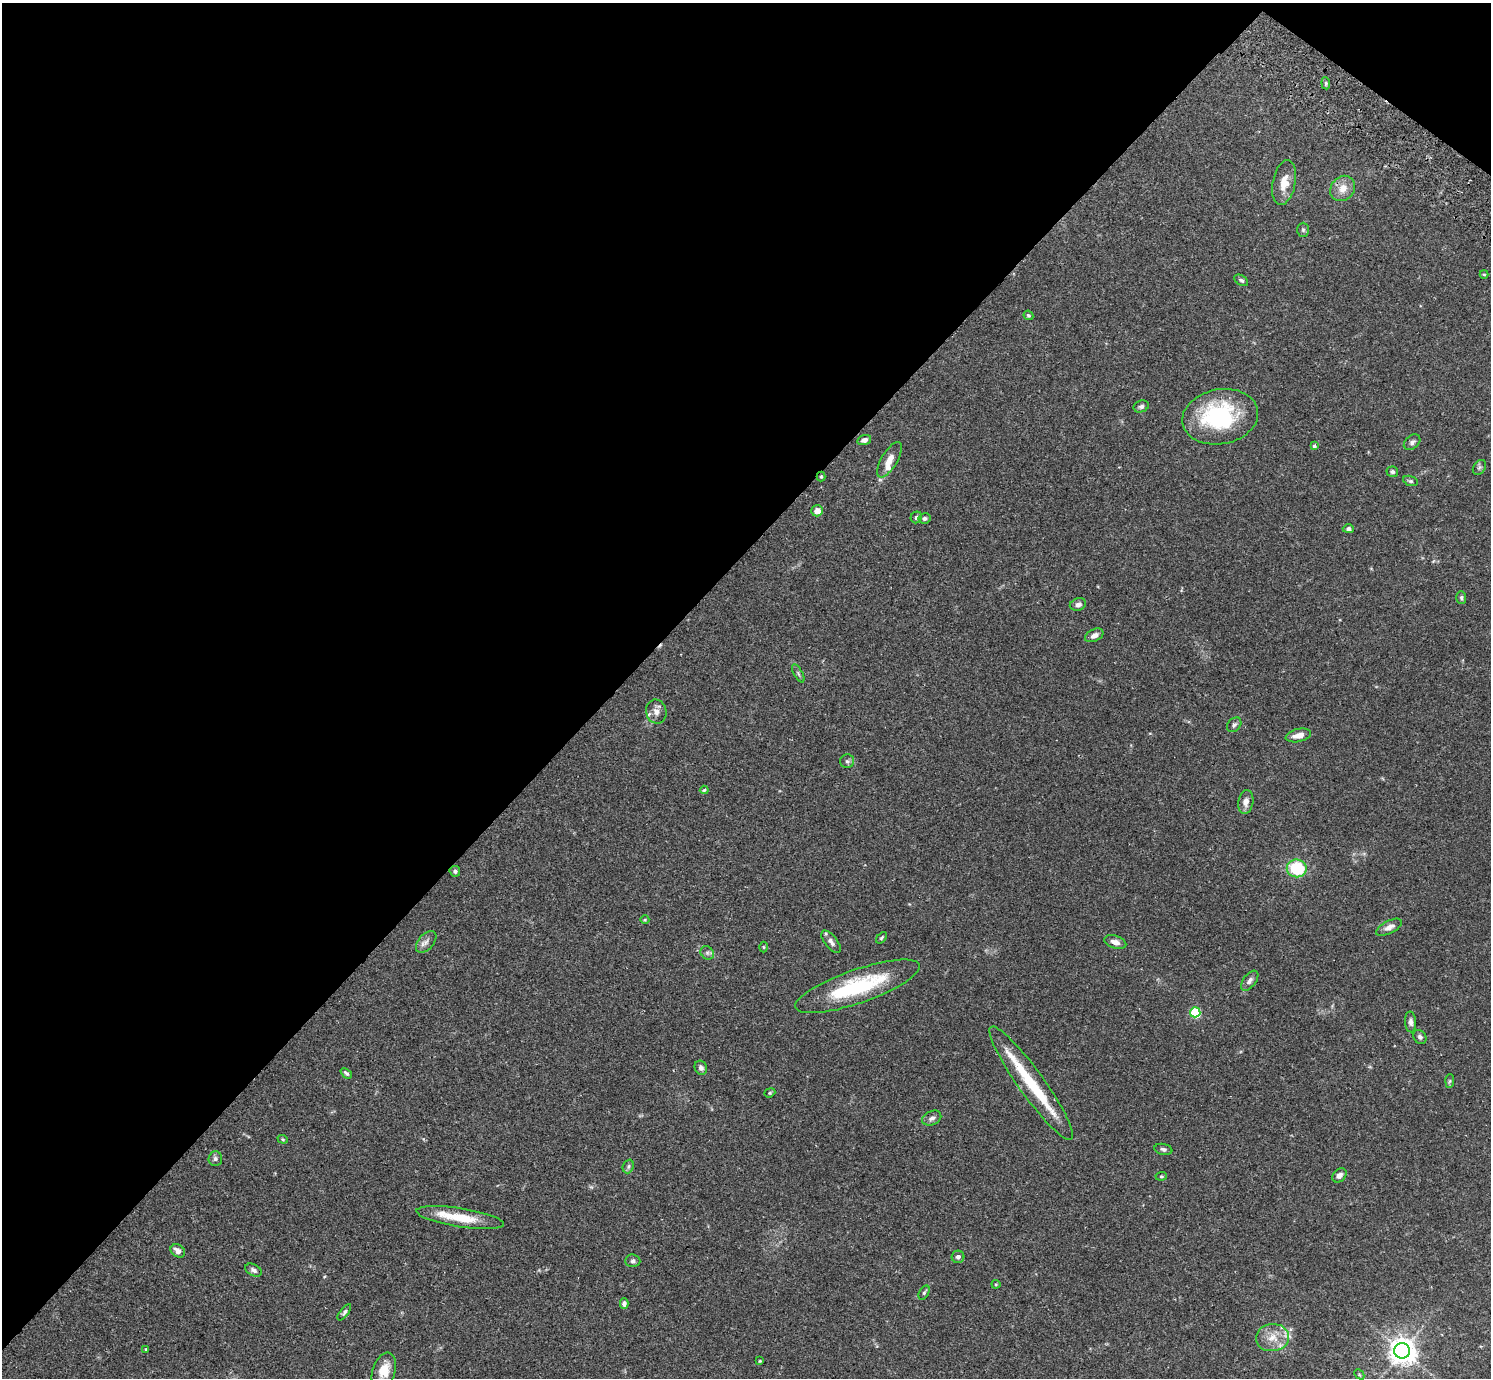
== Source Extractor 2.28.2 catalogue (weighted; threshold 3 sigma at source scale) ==
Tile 2 of 4 x 4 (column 2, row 1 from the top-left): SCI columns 1529-3017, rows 4333-5708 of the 6033 x 6050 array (HDU 1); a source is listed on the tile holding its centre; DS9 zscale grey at full resolution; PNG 1493 x 1380 px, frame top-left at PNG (2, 3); each listed source drawn as its Kron ellipse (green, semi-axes under 4 px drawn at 4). Shown black and unused: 42% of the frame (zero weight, under 2 of 3 exposures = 3% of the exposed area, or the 3 px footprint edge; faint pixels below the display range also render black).
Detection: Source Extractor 2.28.2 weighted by HDU 2 'WHT'; one run over the whole footprint, this tile lists its part. Background 0.0961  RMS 0.0062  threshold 0.0281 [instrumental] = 3 sigma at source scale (4.5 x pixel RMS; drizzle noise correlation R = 1.50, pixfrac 1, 0.05/0.05 arcsec/px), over >= 5 px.
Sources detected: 81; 2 inside a brighter object's white glare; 1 cosmic-ray / hot-pixel residue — neither listed nor drawn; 5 inside a brighter listed object's ellipse — not listed separately; the other 73 listed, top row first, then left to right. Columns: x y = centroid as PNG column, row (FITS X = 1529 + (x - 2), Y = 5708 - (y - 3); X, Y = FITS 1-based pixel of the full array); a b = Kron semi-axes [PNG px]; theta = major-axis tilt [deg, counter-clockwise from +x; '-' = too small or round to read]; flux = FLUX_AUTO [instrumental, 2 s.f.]
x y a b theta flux
1326 83 6 4 -84 0.93
1284 182 23 11 79 9.5
1343 188 13 11 49 6.6
1303 230 7 6 - 1.2
1484 274 4 4 - 0.69
1241 280 7 5 -31 1.3
1028 315 5 4 - 0.88
1141 406 8 6 21 1.6
1220 417 38 27 10 61
864 440 7 5 16 2.3
1412 442 9 6 40 1.8
1314 446 4 3 - 1.1
890 460 20 8 59 6.1
1479 467 8 6 55 1.3
1392 472 6 5 - 1.6
821 477 5 4 - 0.65
1410 481 8 5 -18 1.1
817 511 6 5 - 4.5
916 517 6 5 - 1.4
924 518 6 5 - 1.5
1348 529 5 4 - 1.9
1461 598 6 5 - 1
1078 604 8 6 15 2.4
1094 635 10 6 25 3.4
798 673 10 3 -61 1.1
656 712 12 10 -78 4.2
1234 725 8 6 46 1.7
1298 735 13 6 13 4.6
847 761 7 7 - 1.4
704 790 4 4 - 0.77
1246 802 12 7 80 3.5
1297 868 10 9 - 30
455 871 5 5 - 1.4
645 920 4 4 - 0.56
1389 927 14 6 27 3.6
882 938 6 3 49 0.82
426 942 13 7 48 3
831 942 13 6 -52 3
1115 942 11 6 -18 3.9
763 947 5 3 - 0.57
707 953 7 6 - 1.6
1250 981 11 6 52 2.6
857 986 66 17 19 53
1195 1012 5 5 - 42
1411 1022 10 5 -86 2
1420 1037 7 6 - 1.4
701 1068 7 6 - 2
346 1073 6 4 -38 1.1
1450 1081 7 4 88 0.97
1031 1083 69 13 -54 26
770 1093 5 4 - 0.78
932 1118 10 7 24 2.4
283 1139 5 4 - 0.65
1163 1149 9 5 -11 1.8
215 1159 7 7 - 1.5
628 1166 7 5 70 1.2
1339 1175 8 6 42 2.5
1161 1176 6 4 6 0.75
460 1218 44 9 -9 17
178 1251 8 6 -38 3.2
958 1257 6 6 - 2
633 1261 7 6 - 1.5
253 1270 9 5 -30 1.9
996 1284 4 4 - 0.63
924 1293 7 4 61 1.2
624 1304 5 4 - 2.1
344 1312 10 4 53 1.3
1272 1338 17 13 6 8.8
146 1349 3 3 - 0.62
1402 1351 8 7 - 650
760 1361 4 4 - 0.61
384 1371 19 11 72 10
1359 1374 6 4 -46 0.8
Overlapping masked pixels (flux is a lower limit): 1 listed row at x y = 821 477
Isophote crosses this tile's border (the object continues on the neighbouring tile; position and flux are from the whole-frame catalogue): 1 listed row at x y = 384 1371